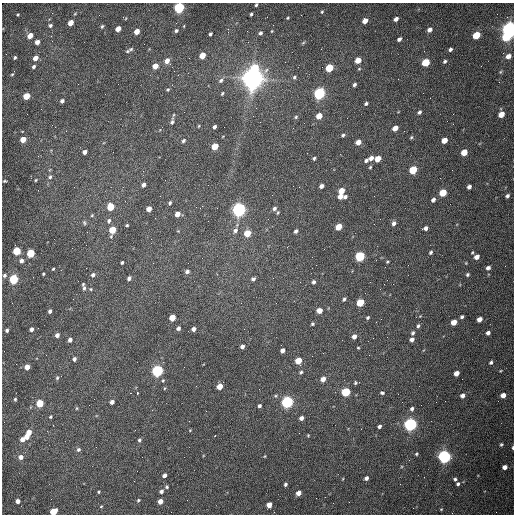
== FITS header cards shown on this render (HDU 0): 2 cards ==
NAXIS1  =                  512 /fastest changing axis
NAXIS2  =                  512 /next to fastest changing axis

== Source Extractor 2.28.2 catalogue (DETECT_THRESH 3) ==
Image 512 x 512 px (HDU 0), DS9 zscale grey, 1 PNG px = 1 image px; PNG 516 x 516 px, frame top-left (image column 1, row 512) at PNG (2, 3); no overlay
Background 1550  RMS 24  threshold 70.9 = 3 sigma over >= 5 px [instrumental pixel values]
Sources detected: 221; all 221 listed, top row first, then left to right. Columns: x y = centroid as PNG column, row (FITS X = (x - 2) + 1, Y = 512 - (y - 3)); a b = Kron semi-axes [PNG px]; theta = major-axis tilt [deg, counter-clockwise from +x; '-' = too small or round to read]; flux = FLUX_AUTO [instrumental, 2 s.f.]
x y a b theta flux
256 5 3 3 - 2.2e+03
179 8 5 4 - 2.6e+05
322 12 4 3 - 1.6e+03
251 14 3 3 - 2.5e+03
18 15 3 2 - 1.5e+03
288 18 3 2 - 1.5e+03
396 19 4 4 - 7.6e+03
365 21 5 4 - 1.5e+04
71 23 5 4 - 1.8e+04
50 25 5 4 - 3.0e+03
102 26 5 4 - 2.4e+03
118 29 5 4 - 1.6e+04
429 30 5 4 - 7.3e+03
510 30 6 5 - 1.1e+06
137 31 5 4 - 2.0e+04
176 31 4 4 - 2.7e+03
272 31 3 3 - 1.2e+03
260 33 4 4 - 3.5e+03
210 34 4 3 - 2.9e+03
476 35 5 4 - 5.5e+04
30 36 5 4 - 2.0e+04
51 36 3 3 - 1.6e+03
506 37 5 5 - 4.4e+04
399 39 4 3 - 4.7e+03
37 42 4 4 - 9.6e+03
303 43 5 4 - 2.0e+03
131 49 6 5 - 2.3e+03
321 49 2 2 - 7.6e+02
450 49 4 3 - 3.8e+03
127 51 6 4 27 2.1e+03
202 55 5 4 - 2.6e+04
508 56 5 4 - 8.5e+03
15 57 3 3 - 2.3e+03
35 58 5 4 - 1.2e+04
358 60 5 4 - 2.3e+04
167 61 6 5 - 1.1e+04
445 61 4 3 - 3.0e+03
426 62 5 4 - 6.2e+04
34 66 4 3 - 3.4e+03
155 66 5 4 - 1.5e+04
255 68 6 5 - 5.5e+04
329 68 5 4 - 6.9e+04
12 74 5 4 - 1.8e+03
294 77 6 5 - 3.2e+03
253 78 8 7 - 2.1e+06
221 80 7 5 45 4.4e+03
354 85 4 3 - 3.9e+03
168 90 5 4 - 1.9e+03
222 93 5 3 - 1.9e+03
319 93 5 5 - 3.5e+05
105 94 2 2 - 7.6e+02
26 96 5 4 - 4.3e+04
62 101 4 4 - 4.2e+03
366 103 4 3 - 2.7e+03
419 112 4 4 - 3.8e+03
501 114 5 4 - 2.1e+04
319 116 5 4 - 2.3e+04
296 117 5 4 - 2.2e+03
172 121 10 5 75 4.2e+03
199 126 4 3 - 1.4e+03
214 127 4 3 - 4.0e+03
293 128 2 2 - 7.0e+02
395 128 5 4 - 1.4e+04
343 135 5 4 - 2.9e+03
411 137 5 4 - 2.0e+03
23 139 4 4 - 2.4e+04
444 140 5 4 - 1.8e+04
183 141 5 4 - 3.2e+03
358 142 5 4 - 1.3e+04
215 146 5 4 - 3.5e+04
84 152 4 4 - 8.0e+03
464 152 5 4 - 2.6e+04
314 158 4 3 - 2.5e+03
371 158 5 4 - 7.2e+03
378 159 5 4 - 2.2e+04
366 160 5 4 - 4.2e+03
370 167 4 3 - 1.9e+03
413 170 5 4 - 6.7e+04
50 177 6 5 - 3.8e+03
36 180 4 2 - 1.4e+03
4 181 4 3 - 1.7e+03
143 185 4 4 - 6.2e+03
321 186 4 4 - 6.3e+03
299 187 2 2 - 1.0e+03
469 187 4 4 - 5.6e+03
341 191 5 4 - 2.7e+04
443 193 5 4 - 4.9e+04
340 196 4 4 - 1.2e+04
507 196 5 4 - 3.8e+03
345 197 5 4 - 4.3e+03
433 200 4 4 - 5.0e+03
170 203 4 4 - 2.6e+03
110 207 5 5 - 4.5e+04
274 208 5 4 - 3.9e+03
149 209 5 4 - 1.5e+04
239 210 6 5 - 7.0e+05
278 213 5 3 - 1.7e+03
177 214 5 4 - 1.3e+04
92 215 4 3 - 1.5e+03
109 221 6 5 - 3.7e+03
84 223 6 5 - 2.4e+03
394 223 6 4 59 5.2e+03
127 225 3 3 - 1.9e+03
339 227 5 4 - 2.9e+04
426 228 5 4 - 5.8e+03
112 230 6 4 71 4.2e+04
235 230 7 6 - 5.2e+03
178 231 4 4 - 1.2e+03
296 231 4 3 - 4.3e+03
247 233 5 5 - 3.8e+04
17 251 5 4 - 7.0e+04
431 252 4 3 - 3.0e+03
31 253 5 4 - 8.2e+04
360 256 5 5 - 1.7e+05
477 257 6 5 - 9.0e+03
21 261 5 5 - 6.3e+03
387 262 4 3 - 1.7e+03
122 263 3 3 - 2.5e+03
488 268 5 4 - 4.8e+03
53 269 3 3 - 1.5e+03
187 271 4 4 - 5.5e+03
43 274 3 2 - 1.7e+03
4 275 6 5 - 3.7e+03
93 275 5 5 - 4.2e+03
467 275 4 4 - 2.6e+03
129 278 4 3 - 5.5e+03
13 279 5 5 - 1.4e+05
253 279 5 4 - 4.4e+03
313 282 4 4 - 3.9e+03
84 288 8 5 -84 4.3e+03
91 289 5 4 - 2.1e+03
344 299 4 3 - 2.8e+03
360 302 5 5 - 6.7e+04
276 303 2 2 - 1.1e+03
319 310 5 4 - 1.7e+04
50 311 4 4 - 4.5e+03
368 317 4 3 - 2.4e+03
462 317 4 3 - 3.1e+03
172 318 5 4 - 3.4e+04
381 319 2 2 - 8.4e+02
480 319 5 4 - 1.1e+04
454 322 5 4 - 1.9e+04
312 324 5 4 - 2.4e+03
418 326 5 4 - 3.3e+03
178 328 4 4 - 4.3e+03
31 329 4 4 - 5.7e+03
193 329 4 4 - 6.3e+03
7 330 4 4 - 3.2e+03
413 333 5 4 - 3.1e+03
488 333 4 4 - 5.1e+03
57 335 4 4 - 7.2e+03
354 336 5 4 - 7.1e+03
412 339 4 4 - 6.3e+03
70 340 4 4 - 6.1e+03
242 346 4 4 - 5.4e+03
358 348 4 3 - 1.4e+03
282 350 5 4 - 7.8e+03
74 359 4 4 - 4.8e+03
298 361 5 4 - 3.2e+04
491 362 5 4 - 3.3e+03
27 367 4 4 - 1.4e+04
157 371 5 5 - 3.5e+05
500 371 5 3 - 1.4e+03
301 372 5 4 - 2.6e+03
456 373 5 4 - 1.2e+04
57 378 5 4 - 2.3e+03
323 379 5 5 - 1.1e+04
355 383 5 4 - 2.3e+03
220 386 5 4 - 2.2e+04
165 388 4 3 - 1.3e+03
346 392 5 5 - 1.1e+05
130 393 2 2 - 9.8e+02
137 393 3 3 - 7.5e+03
382 393 5 4 - 2.7e+03
462 395 5 4 - 5.9e+03
503 395 5 5 - 1.0e+04
15 399 4 3 - 2.2e+03
112 402 4 4 - 6.0e+03
287 402 5 5 - 4.3e+05
40 403 5 4 - 5.1e+04
259 406 4 3 - 3.5e+03
77 408 5 3 - 1.5e+03
412 409 4 4 - 4.0e+03
50 417 3 3 - 1.8e+03
301 418 4 4 - 6.6e+03
189 421 2 2 - 8.2e+02
410 424 5 5 - 5.7e+05
379 426 4 3 - 4.1e+03
190 430 4 3 - 1.3e+03
29 432 5 4 - 1.7e+04
308 435 3 3 - 1.4e+03
215 436 3 2 - 1.8e+03
27 437 4 3 - 1.4e+04
22 439 5 5 - 1.0e+04
139 440 5 4 - 3.1e+03
501 444 5 3 - 2.1e+03
513 448 4 2 - 2.4e+03
78 450 5 5 - 3.7e+03
416 454 4 4 - 2.0e+03
265 456 4 3 - 1.2e+03
444 456 5 5 - 6.3e+05
21 457 6 6 - 7.2e+03
505 467 4 4 - 7.8e+03
164 475 4 3 - 7.1e+03
366 478 4 4 - 5.8e+03
455 479 4 4 - 3.0e+03
285 484 4 3 - 3.2e+03
400 484 2 2 - 6.6e+02
458 484 5 4 - 3.4e+03
167 487 4 4 - 2.7e+03
161 491 5 4 - 4.8e+03
99 492 4 3 - 1.9e+03
298 493 5 4 - 1.3e+04
316 498 2 2 - 3.3e+03
138 500 5 4 - 2.1e+03
18 501 4 4 - 9.7e+03
160 501 4 4 - 1.4e+04
269 505 5 4 - 1.3e+04
101 506 5 4 - 1.7e+03
441 509 4 3 - 1.5e+03
53 512 5 4 - 4.1e+04
At the frame edge (FLAGS 8, measured only in part): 5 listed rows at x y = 256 5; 179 8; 510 30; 513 448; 53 512